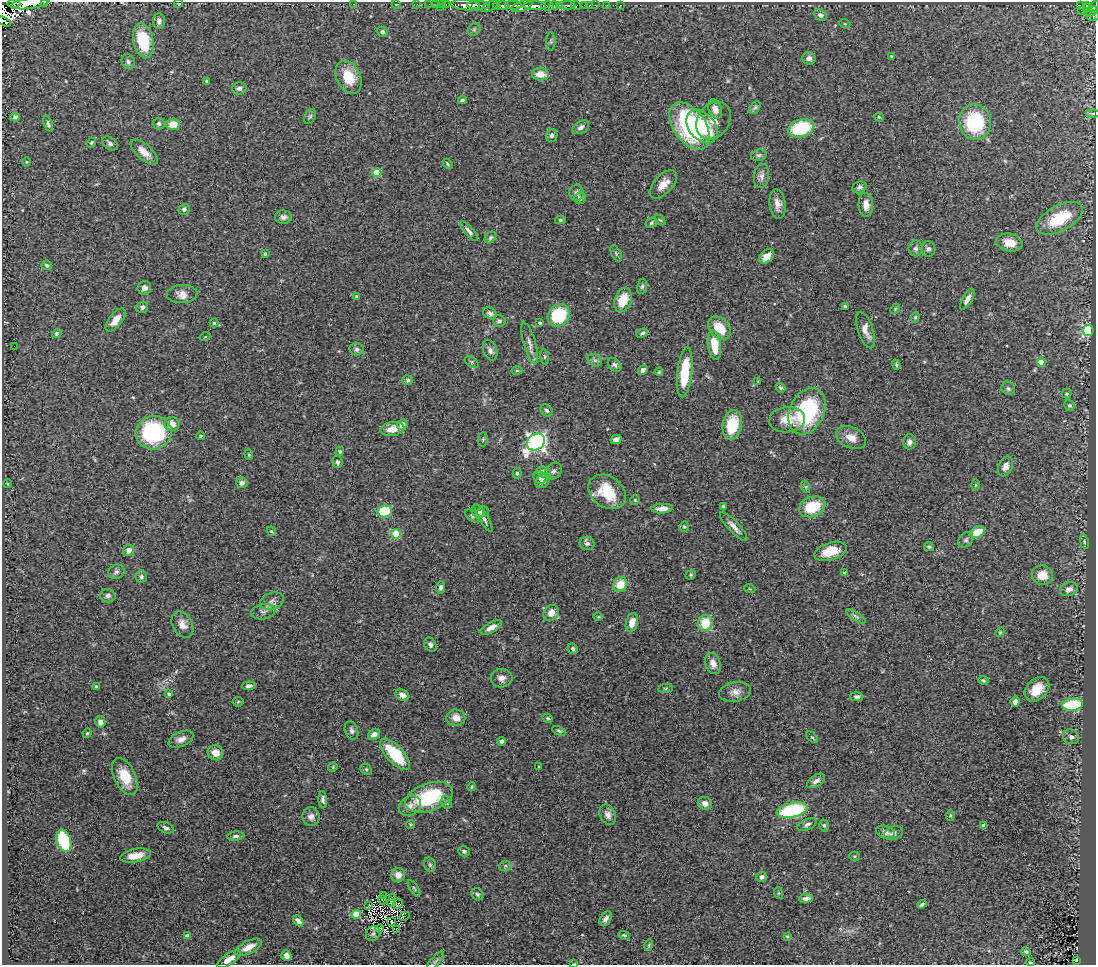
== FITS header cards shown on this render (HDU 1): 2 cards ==
NAXIS1  =                 1094
NAXIS2  =                  963

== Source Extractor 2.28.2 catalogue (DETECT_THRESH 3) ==
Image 1094 x 963 px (HDU 1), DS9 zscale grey, 1 PNG px = 1 image px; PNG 1098 x 967 px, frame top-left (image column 1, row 963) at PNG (2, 2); each listed source drawn as its Kron ellipse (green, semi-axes under 4 px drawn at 4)
Background 3.41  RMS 0.074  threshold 0.221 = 3 sigma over >= 5 px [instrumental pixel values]
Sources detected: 305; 5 with non-positive FLUX_AUTO (blend fragments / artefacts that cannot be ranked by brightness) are neither listed nor drawn; the other 300 listed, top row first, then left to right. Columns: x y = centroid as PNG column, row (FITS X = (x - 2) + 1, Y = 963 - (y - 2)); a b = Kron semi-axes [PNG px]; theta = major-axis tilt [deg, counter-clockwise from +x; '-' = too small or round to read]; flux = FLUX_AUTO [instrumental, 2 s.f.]
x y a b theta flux
14 3 6 4 -4 1600
30 3 20 5 9 5600
44 3 3 2 - 160
179 3 4 4 - 8.8
353 4 4 2 - 21
396 4 4 3 - 3.1
417 4 2 2 - 22
429 4 2 2 - 16
436 4 2 2 - 29
442 4 3 2 - 14
446 4 3 2 - 38
466 5 14 5 -5 3200
478 5 11 3 -1 2100
513 5 8 3 -3 680
559 5 4 3 - 860
567 5 8 3 0 500
585 5 3 3 - 120
595 5 2 2 - 17
607 5 2 2 - 8.1
1081 5 4 3 - 180
490 6 9 4 25 310
497 6 4 3 - 410
503 6 5 3 - 1500
522 6 11 5 20 1200
535 6 11 4 0 4700
547 6 6 4 -4 1500
554 6 5 3 - 1500
576 6 5 3 - 380
589 6 4 3 - 70
620 6 3 2 - 140
1086 6 4 3 - 190
441 7 2 2 - 14
1094 7 6 4 70 550
1081 10 2 2 - 5.4
1088 10 6 3 87 160
1092 11 6 3 40 530
820 15 7 5 -26 19
1092 16 6 5 - 500
4 21 7 4 -30 290
159 21 8 6 -85 23
845 24 5 3 - 4.7
474 29 7 5 46 11
382 32 6 5 - 12
143 41 18 10 -78 230
551 41 9 5 90 9.5
891 56 3 3 - 5.6
809 58 7 6 - 19
128 62 8 6 -60 15
540 74 8 6 -3 57
349 77 17 12 -63 120
207 81 3 3 - 8.8
239 88 7 6 - 17
462 100 4 3 - 7.8
755 107 7 4 62 9.2
715 109 10 6 -71 43
1093 114 7 3 0 6.7
15 117 5 4 - 11
310 117 8 5 62 11
879 117 4 4 - 6.5
713 121 20 15 55 82
975 122 18 15 -80 340
48 124 8 4 -72 12
159 124 6 5 - 9.8
173 124 7 6 - 63
690 126 27 16 -55 670
581 127 9 6 32 19
702 127 19 13 -50 130
801 128 13 8 18 300
552 135 6 6 - 15
91 143 5 4 - 7.3
110 143 9 5 -36 14
144 152 17 7 -42 53
759 155 8 5 14 13
26 162 5 3 - 4.4
448 164 5 3 - 6.6
377 173 4 4 - 160
762 176 12 7 82 22
663 184 17 9 48 55
859 187 7 6 - 13
577 193 8 7 - 18
580 198 6 5 - 16
777 204 15 8 -82 40
866 205 12 7 -86 45
184 209 5 5 - 14
283 217 8 6 -1 20
1060 218 25 12 28 210
560 220 5 4 - 7.6
660 220 6 4 -42 6.6
651 223 6 5 - 9.4
469 231 13 4 -50 17
490 238 6 5 - 9.3
1009 243 13 8 -12 66
916 248 8 7 - 14
928 249 8 7 - 15
616 253 9 5 -63 9.5
265 254 3 3 - 8.7
767 256 8 6 43 39
47 265 5 4 - 12
642 286 8 5 80 11
144 288 7 6 - 22
182 294 15 9 3 36
356 296 4 3 - 4.7
967 299 12 5 60 27
623 300 12 8 71 110
845 306 4 3 - 7
142 307 6 5 - 15
895 309 5 4 - 5.6
490 313 7 5 -29 16
559 315 12 10 47 280
915 317 5 4 - 6.7
115 320 14 6 52 52
499 321 6 5 - 13
214 323 4 4 - 5.9
540 323 3 3 - 11
719 328 13 9 -45 110
865 330 19 7 -71 37
1088 331 5 5 - 850
57 333 5 4 - 11
642 333 6 4 22 11
205 337 5 3 - 3.8
530 343 22 6 -74 33
714 345 15 6 -83 110
14 346 2 2 - 14
357 349 7 6 - 12
490 350 10 7 -70 21
544 357 8 4 -82 7.9
595 360 7 5 -29 12
472 362 8 5 -36 9.3
1041 362 4 4 - 100
615 365 8 5 -47 13
896 365 5 4 - 6.4
643 370 5 4 - 20
517 371 5 3 - 5.3
659 372 4 3 - 5.2
685 372 25 7 84 190
408 380 5 5 - 9.9
758 381 3 2 - 3.4
781 388 5 4 - 9.4
1008 388 7 6 - 12
1067 394 5 5 - 7.9
1069 405 6 5 - 9.2
547 410 7 5 -45 11
807 411 24 17 65 500
787 420 18 12 5 78
172 424 7 7 - 52
402 425 5 5 - 40
732 425 15 9 78 160
392 429 12 7 9 60
154 433 18 16 14 530
201 436 4 3 - 5.4
851 438 16 10 -24 54
483 439 7 5 79 8.3
616 439 5 4 - 19
536 442 10 7 35 1800
909 442 7 6 - 20
340 451 5 4 - 6.6
249 454 5 4 - 5.8
337 462 6 5 - 11
1005 467 10 7 65 30
553 471 9 7 45 17
544 472 7 5 -22 48
517 473 5 4 - 8.4
540 477 6 5 - 16
543 481 8 6 46 25
7 483 4 2 - 5
242 483 6 5 - 19
976 485 6 4 89 6
806 487 6 4 -72 7.3
607 492 20 15 -37 180
635 500 4 4 - 6
723 506 4 3 - 6.5
812 507 13 10 22 170
662 509 11 5 4 40
385 511 7 6 - 240
478 512 7 5 -49 13
483 512 6 5 - 18
472 516 8 5 -39 10
484 518 16 4 -59 18
734 526 19 5 -47 33
684 527 5 5 - 9.3
271 531 5 4 - 6.1
977 532 8 5 27 110
396 534 5 4 - 250
966 540 8 6 46 13
1084 542 7 3 -81 8.6
587 544 7 6 - 16
929 547 5 4 - 8
129 550 6 5 - 31
830 551 17 8 16 100
116 572 8 7 - 16
844 573 4 3 - 8.3
691 575 5 4 - 6.4
1042 575 10 10 - 72
141 577 6 6 - 13
620 584 8 7 - 87
441 587 6 4 83 14
750 589 5 3 - 4.8
1069 589 9 7 18 23
108 596 7 6 - 18
272 601 12 8 17 30
263 612 12 7 11 25
551 613 8 7 - 49
856 616 11 4 -32 12
598 617 5 3 - 4.7
632 623 10 6 74 50
705 623 8 7 - 130
182 624 14 10 -61 40
491 627 12 5 29 32
1000 632 5 4 - 5.2
430 645 7 5 -62 15
573 649 5 4 - 11
713 664 11 7 -72 34
502 678 11 9 4 32
983 680 5 4 - 7.3
249 686 7 4 5 16
96 687 3 3 - 17
665 688 7 4 8 6.4
1037 689 14 10 45 89
735 692 16 9 10 37
169 694 4 3 - 14
402 695 7 5 -30 27
857 697 7 4 0 15
238 702 5 5 - 6.4
1015 702 5 4 - 37
1073 705 10 6 4 270
456 718 9 8 - 46
548 718 5 4 - 6.4
100 722 6 5 - 27
351 730 9 6 -70 17
559 731 7 4 -26 8.5
87 733 5 4 - 5.7
374 734 6 5 - 22
812 737 7 3 -44 5.8
1071 737 8 7 - 19
181 739 13 7 24 32
502 741 4 4 - 13
215 753 8 7 - 45
395 754 20 8 -47 240
333 767 5 4 - 5.3
539 767 3 2 - 4
366 769 6 5 - 7.7
125 777 20 10 -64 120
816 781 10 5 34 23
472 787 4 4 - 6.8
429 797 25 14 19 330
323 800 8 4 -85 15
447 802 6 5 - 15
705 803 7 6 - 26
410 806 11 9 30 33
792 810 16 7 13 490
608 815 10 7 -64 27
950 815 5 4 - 6.7
311 817 9 8 - 25
807 824 10 5 24 16
411 825 5 4 - 5.9
824 825 6 4 -73 7.4
984 825 4 3 - 19
166 828 8 5 -22 14
885 832 10 6 -19 23
893 833 10 6 19 19
236 836 8 4 4 14
64 841 12 7 -71 280
464 851 6 5 - 8
135 856 15 6 10 73
854 856 5 4 - 6.5
430 865 7 5 -75 10
505 866 6 5 - 8.8
398 875 7 7 - 38
761 877 5 5 - 16
414 888 9 3 -56 8.5
778 893 6 4 -72 5.7
477 894 6 5 - 10
384 895 3 2 - 2.1
393 898 3 2 - 3.6
806 898 7 4 6 19
383 900 5 2 - 2.2
391 903 3 2 - 7.7
398 904 5 2 - 1.2
922 904 5 3 - 9.5
369 905 3 2 - 2.8
356 914 4 4 - 140
405 916 5 2 - 2.3
606 919 8 5 58 23
298 921 6 4 -47 19
392 922 2 2 - 9.5
380 929 4 2 - 4.5
396 929 3 2 - 3
373 934 8 6 54 9.1
624 935 6 4 -19 6.7
187 936 4 4 - 35
787 936 4 4 - 6.3
649 945 6 4 74 6.3
249 947 14 6 26 53
1026 952 5 4 - 8.1
286 956 5 5 - 17
229 959 13 5 34 42
435 961 12 4 49 11
1076 961 3 3 - 75
1030 962 4 2 - 4
574 964 4 2 - 4.4
At the frame edge (FLAGS 8, measured only in part): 7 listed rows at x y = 14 3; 30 3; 44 3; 179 3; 1094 7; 4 21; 574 964
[5 non-positive-flux detections neither listed nor drawn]